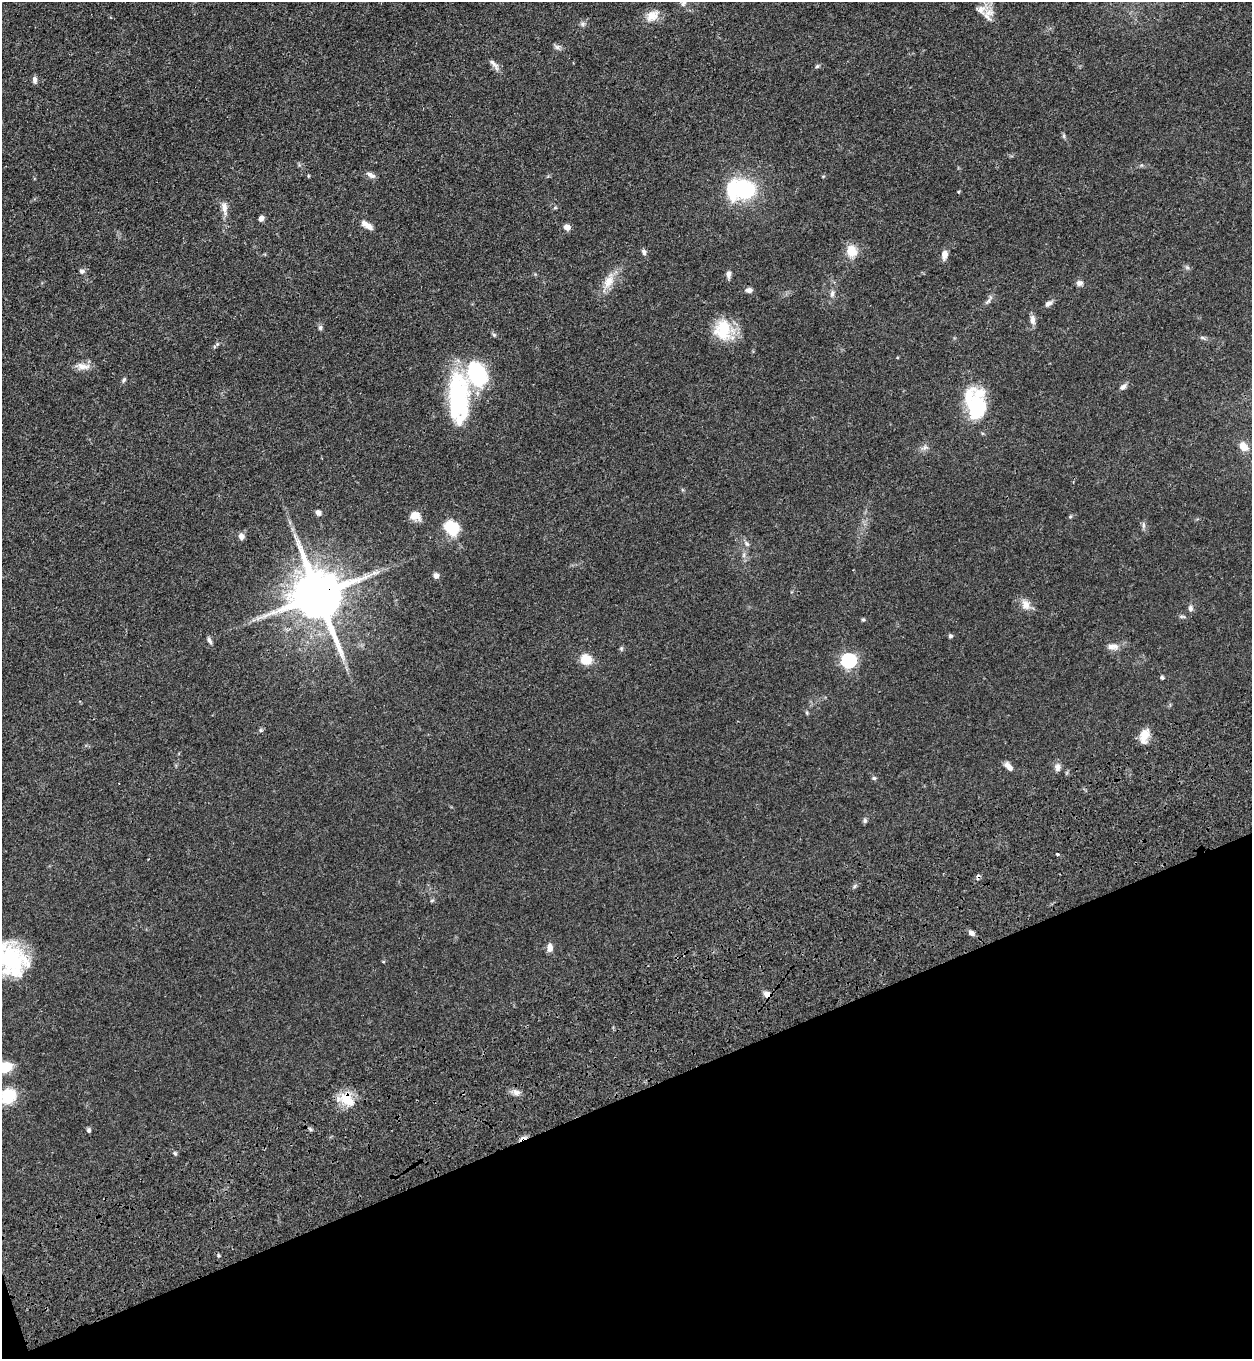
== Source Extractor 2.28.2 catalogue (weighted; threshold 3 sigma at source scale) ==
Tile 14 of 4 x 4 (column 2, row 4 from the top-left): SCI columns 1709-2958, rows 187-1543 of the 5704 x 5798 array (HDU 1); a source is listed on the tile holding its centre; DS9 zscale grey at full resolution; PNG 1254 x 1361 px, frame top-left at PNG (2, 2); no overlay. Shown black and unused: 20% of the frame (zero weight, under 3 of 4 exposures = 11% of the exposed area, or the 3 px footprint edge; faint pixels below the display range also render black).
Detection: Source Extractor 2.28.2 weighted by HDU 2 'WHT'; one run over the whole footprint, this tile lists its part. Background 0.0514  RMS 0.0041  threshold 0.0187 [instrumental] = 3 sigma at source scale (4.5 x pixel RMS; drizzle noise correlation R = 1.50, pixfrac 1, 0.05/0.05 arcsec/px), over >= 5 px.
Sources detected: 92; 2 inside a brighter object's white glare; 2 cosmic-ray / hot-pixel residue — not listed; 3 inside a brighter listed object's ellipse — not listed separately; the other 85 listed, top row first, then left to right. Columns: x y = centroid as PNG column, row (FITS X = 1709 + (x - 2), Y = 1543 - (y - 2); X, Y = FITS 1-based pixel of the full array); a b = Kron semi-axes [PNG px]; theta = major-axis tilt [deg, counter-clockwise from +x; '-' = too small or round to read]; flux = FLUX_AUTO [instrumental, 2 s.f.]
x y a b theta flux
683 3 9 8 - 1.6
981 10 17 13 -62 4.8
652 16 19 13 34 4.8
582 24 6 6 - 0.93
557 47 9 6 15 1.2
494 64 19 6 -49 2
817 66 6 5 - 0.62
35 79 9 5 -88 1.3
1064 136 7 4 -72 0.65
371 175 13 6 -27 1.7
308 176 4 3 - 0.35
823 176 5 3 - 0.38
744 189 15 13 -33 38
224 208 20 7 -82 3
555 208 6 4 1 0.51
261 218 6 5 - 1.7
367 225 17 7 -33 2.9
567 227 7 6 - 2.4
852 251 17 14 -74 5.4
644 252 8 6 -73 1.2
944 255 11 7 84 2.4
1187 267 7 4 -19 0.71
82 271 7 7 - 1.1
728 274 8 6 -88 1.6
609 282 20 12 60 5.8
1079 283 9 7 -9 1.5
749 290 8 6 4 1.5
832 294 10 5 80 1.4
989 300 18 4 52 1.4
1048 303 10 6 35 1.6
1033 320 13 7 -84 2
320 328 7 5 -90 0.89
723 330 26 21 86 15
494 335 6 5 - 0.62
1202 337 8 4 -19 0.73
83 366 22 8 -6 3.4
124 380 7 5 67 0.67
1123 387 10 6 45 1.5
458 397 60 23 -90 44
978 408 30 21 86 23
1243 446 13 9 -57 3.5
925 447 7 6 - 1.2
318 513 6 6 - 1.7
415 516 12 10 -14 4.4
1070 517 6 4 2 0.47
1143 526 9 4 -90 0.96
451 527 15 12 -40 14
241 536 7 6 - 2
747 544 10 4 -45 1
744 555 7 4 89 0.91
376 572 14 5 12 2.1
436 576 6 6 - 1.8
318 595 15 13 -69 2600
1025 604 14 11 -69 3.3
1190 608 8 7 - 1.2
863 620 5 4 - 0.58
950 636 5 4 - 0.85
209 640 9 5 -62 1.1
1114 646 11 9 -10 2.7
621 648 6 5 - 0.62
586 659 13 12 - 6.2
849 660 6 6 - 77
1162 678 4 4 - 0.7
807 713 6 4 -50 0.51
261 730 6 5 - 0.64
1144 736 18 9 76 5.2
1008 766 13 6 -50 2.2
1058 767 10 7 -90 1.9
874 778 6 4 -1 0.7
865 821 7 6 - 0.82
1057 854 3 3 - 1.2
978 877 7 4 71 0.79
432 900 6 3 19 0.47
971 933 7 6 - 1.4
550 948 10 7 85 2.4
10 959 41 33 -28 39
383 962 5 3 - 0.35
767 994 9 7 -36 2.1
5 1067 13 9 20 9.9
516 1092 10 8 -30 2
8 1096 13 12 - 16
347 1099 22 15 -42 8.6
310 1129 7 4 -46 0.66
89 1130 6 5 - 0.87
175 1153 5 4 - 0.63
Overlapping masked pixels (flux is a lower limit): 4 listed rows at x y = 318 595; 978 877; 767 994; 347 1099
Isophote crosses this tile's border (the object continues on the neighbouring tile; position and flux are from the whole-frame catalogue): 5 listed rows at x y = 683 3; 981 10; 10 959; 5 1067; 8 1096